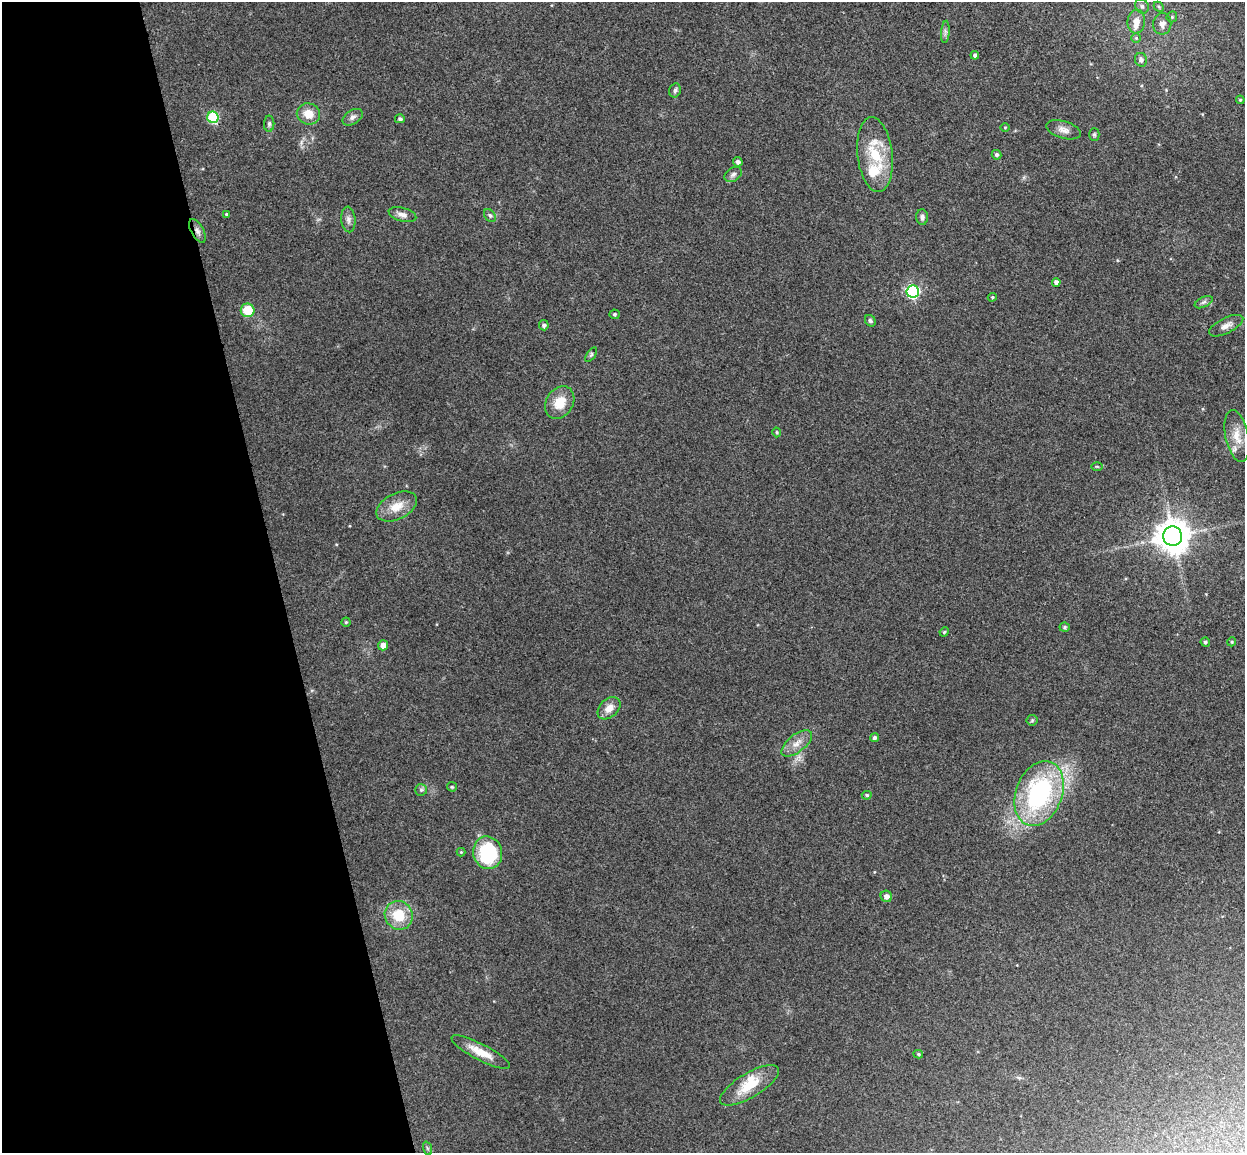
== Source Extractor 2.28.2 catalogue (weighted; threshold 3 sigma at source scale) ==
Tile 5 of 4 x 4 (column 1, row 2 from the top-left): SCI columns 57-1299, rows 2456-3606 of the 5086 x 5028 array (HDU 1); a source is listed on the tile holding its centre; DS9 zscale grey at full resolution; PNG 1247 x 1155 px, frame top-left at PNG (2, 2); each listed source drawn as its Kron ellipse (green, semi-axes under 4 px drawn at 4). Shown black and unused: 22% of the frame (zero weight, under 3 of 4 exposures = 5% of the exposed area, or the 3 px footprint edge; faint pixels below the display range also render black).
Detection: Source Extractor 2.28.2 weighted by HDU 2 'WHT'; one run over the whole footprint, this tile lists its part. Background 0.0743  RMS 0.0078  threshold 0.035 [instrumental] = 3 sigma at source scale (4.5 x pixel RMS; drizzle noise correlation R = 1.50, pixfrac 1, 0.05/0.05 arcsec/px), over >= 5 px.
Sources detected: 70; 3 inside a brighter listed object's ellipse — not listed separately; the other 67 listed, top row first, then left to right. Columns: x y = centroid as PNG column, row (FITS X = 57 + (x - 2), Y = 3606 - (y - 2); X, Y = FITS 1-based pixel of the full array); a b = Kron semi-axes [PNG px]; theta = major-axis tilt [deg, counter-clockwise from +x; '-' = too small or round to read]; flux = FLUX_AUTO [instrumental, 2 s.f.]
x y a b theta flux
1142 6 7 6 - 2.3
1159 7 6 4 -47 1.2
1172 17 6 5 - 1.2
1136 21 12 9 83 6.7
1162 24 11 9 81 5.2
945 32 11 4 86 2.2
1136 38 5 4 - 1.1
975 55 4 4 - 1.8
1141 60 7 6 - 2.8
675 90 7 5 75 2.2
1240 100 4 4 - 0.89
308 114 12 10 -19 11
213 117 6 5 - 54
353 117 11 7 32 3.1
400 119 5 4 - 1.9
269 124 8 5 89 1.7
1005 127 4 3 - 0.64
1063 130 18 8 -17 5.4
1094 134 6 5 - 1.3
875 155 38 17 -84 35
996 155 5 4 - 1.7
738 162 5 4 - 2.7
733 174 9 6 33 2.3
226 214 3 3 - 0.83
402 215 14 6 -15 4.1
490 215 7 5 -49 1.7
922 217 8 6 -86 2.5
348 219 13 7 -86 3.6
197 231 13 6 -61 3.2
1056 282 4 4 - 3.9
913 291 6 6 - 120
992 297 5 4 - 0.88
1204 302 9 5 26 1.9
248 310 7 7 - 20
614 314 5 5 - 1.3
870 321 6 5 - 1.6
544 325 5 5 - 2
1226 326 19 7 26 5.2
591 355 8 4 54 1.3
560 403 17 13 58 15
777 432 5 4 - 1
1237 436 26 11 -78 12
1097 466 6 4 -1 0.86
397 507 22 13 26 13
1173 536 10 9 - 1600
346 622 4 4 - 0.94
1065 627 5 4 - 1.3
944 632 5 4 - 0.78
1205 642 5 4 - 1.6
1232 642 4 4 - 1
383 645 5 5 - 5.6
609 708 13 9 44 7.3
1032 720 5 5 - 1.2
875 738 4 4 - 2.1
797 743 18 8 38 7.3
452 787 5 4 - 0.95
421 790 6 5 - 1.5
1039 793 33 23 69 120
867 795 5 4 - 1.2
461 852 4 4 - 0.74
488 853 16 14 -77 57
886 896 6 5 - 3.8
399 915 15 13 -54 23
481 1052 32 8 -27 13
918 1054 5 4 - 1.1
749 1085 33 12 31 22
427 1148 7 4 -71 1.3
Overlapping masked pixels (flux is a lower limit): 1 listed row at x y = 197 231